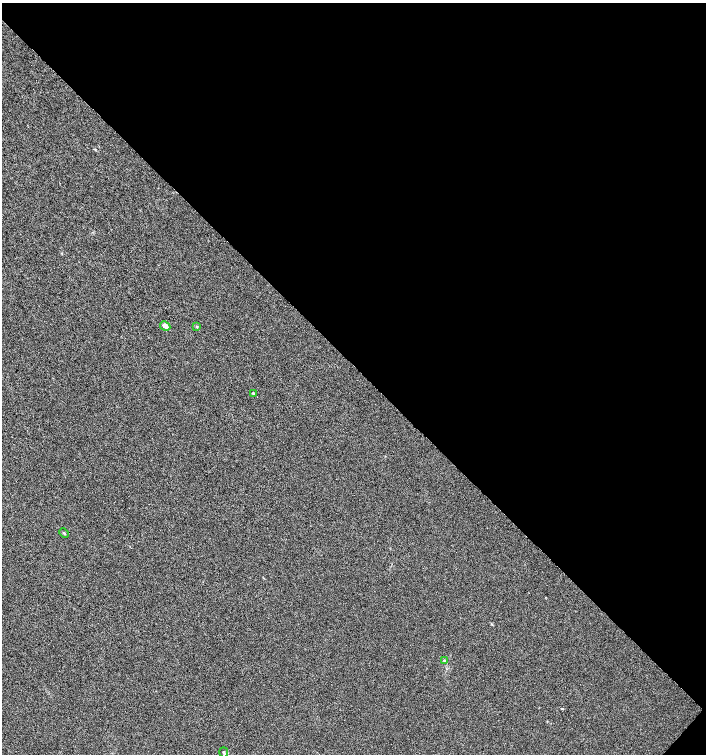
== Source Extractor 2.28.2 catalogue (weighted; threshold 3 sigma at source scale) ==
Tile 8 of 4 x 4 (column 4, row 2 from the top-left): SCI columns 4456-5863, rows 3011-4514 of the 6027 x 6025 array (HDU 1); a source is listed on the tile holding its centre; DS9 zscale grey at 2 x 2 block average (1 PNG px = mean of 2 x 2 image px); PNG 708 x 756 px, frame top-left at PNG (2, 3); each listed source drawn as its Kron ellipse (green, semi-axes under 4 px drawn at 4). Shown black and unused: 49% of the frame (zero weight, under 3 of 6 exposures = <1% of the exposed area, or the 3 px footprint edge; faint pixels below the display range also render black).
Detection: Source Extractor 2.28.2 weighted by HDU 2 'WHT'; one run over the whole footprint, this tile lists its part. Background 8.72e-04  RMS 0.0025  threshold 0.0103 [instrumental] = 3 sigma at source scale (4.09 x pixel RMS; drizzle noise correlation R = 1.36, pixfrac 0.8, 0.0396/0.0396 arcsec/px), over >= 5 px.
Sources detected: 6; all 6 listed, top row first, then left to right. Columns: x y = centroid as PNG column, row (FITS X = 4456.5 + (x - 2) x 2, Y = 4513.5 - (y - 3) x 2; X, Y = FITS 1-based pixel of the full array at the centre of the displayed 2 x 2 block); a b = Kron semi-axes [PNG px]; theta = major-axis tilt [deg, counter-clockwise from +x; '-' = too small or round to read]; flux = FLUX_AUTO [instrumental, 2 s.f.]
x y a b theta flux
165 326 5 3 - 2.9
197 327 3 2 - 0.44
253 393 3 3 - 0.49
64 533 5 2 - 0.46
444 661 4 2 - 0.36
224 752 5 3 - 0.58